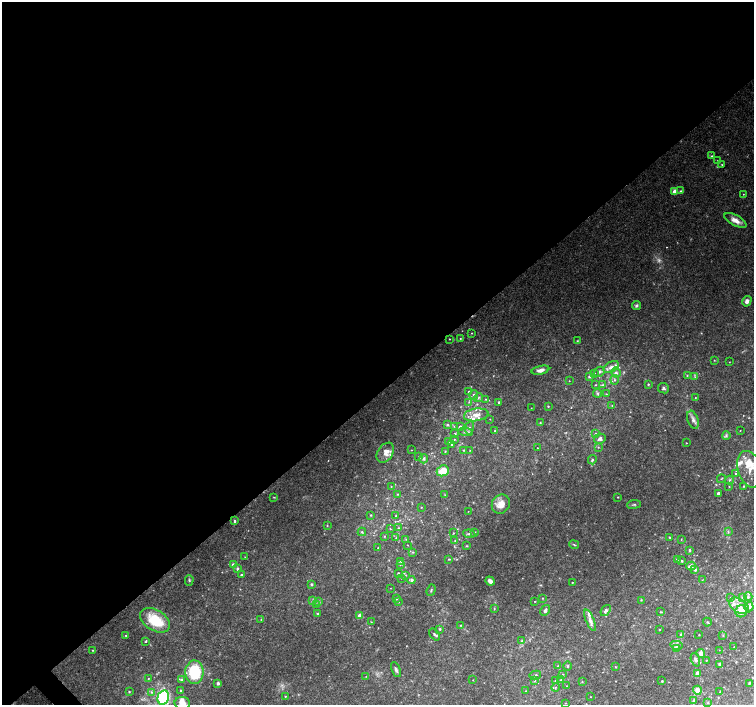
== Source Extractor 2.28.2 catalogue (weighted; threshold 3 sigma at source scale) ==
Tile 2 of 4 x 4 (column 2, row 1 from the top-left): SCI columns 1510-3012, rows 4433-5838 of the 6019 x 5987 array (HDU 1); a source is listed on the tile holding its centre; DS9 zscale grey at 2 x 2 block average (1 PNG px = mean of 2 x 2 image px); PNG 756 x 707 px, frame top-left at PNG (2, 2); each listed source drawn as its Kron ellipse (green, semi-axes under 4 px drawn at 4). Shown black and unused: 56% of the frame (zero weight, under 3 of 4 exposures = <1% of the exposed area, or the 3 px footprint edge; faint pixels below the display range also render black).
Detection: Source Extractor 2.28.2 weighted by HDU 2 'WHT'; one run over the whole footprint, this tile lists its part. Background 0.0958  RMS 0.0056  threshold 0.0253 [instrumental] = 3 sigma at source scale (4.5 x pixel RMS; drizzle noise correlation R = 1.50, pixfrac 1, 0.0396/0.0396 arcsec/px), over >= 5 px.
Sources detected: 240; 3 too faint to see at this stretch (2 x 2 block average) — neither listed nor drawn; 2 coinciding with a brighter row at this scale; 25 inside a brighter listed object's ellipse — not listed separately; the other 210 listed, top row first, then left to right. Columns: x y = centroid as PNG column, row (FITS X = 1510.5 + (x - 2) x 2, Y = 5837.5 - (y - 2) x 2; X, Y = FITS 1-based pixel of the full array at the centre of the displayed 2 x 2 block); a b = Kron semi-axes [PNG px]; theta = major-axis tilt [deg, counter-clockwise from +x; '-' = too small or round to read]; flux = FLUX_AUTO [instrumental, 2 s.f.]
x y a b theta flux
712 156 3 3 - 1.4
718 160 3 2 - 0.88
722 165 2 2 - 0.8
675 191 3 3 - 19
681 191 3 3 - 1.4
743 194 2 2 - 0.71
735 220 12 5 -28 10
747 301 5 4 - 5.6
636 306 4 4 - 2.9
472 333 2 2 - 0.72
460 338 2 2 - 0.84
449 339 2 2 - 0.65
577 341 3 2 - 0.79
714 360 3 2 - 0.77
729 362 2 2 - 0.54
611 367 8 5 28 7.5
540 370 9 4 14 6.5
599 372 5 4 - 2.8
594 373 2 2 - 0.57
616 373 5 4 - 3.9
687 375 3 2 - 0.75
590 376 4 3 - 1.6
695 377 3 2 - 0.82
615 380 4 3 - 1.9
569 381 2 2 - 0.53
648 384 2 2 - 1.5
595 385 3 2 - 0.8
603 385 4 3 - 1.8
663 388 6 5 - 2.9
469 391 3 3 - 1.2
597 393 4 3 - 2.1
606 394 2 2 - 0.73
474 395 4 4 - 2.9
478 398 4 3 - 1.9
695 398 2 2 - 0.59
486 399 3 3 - 1.3
469 402 4 3 - 1.5
499 402 3 2 - 1.5
612 405 3 3 - 1.4
548 406 3 2 - 1.2
531 408 2 2 - 0.42
476 415 12 6 9 11
490 419 2 2 - 0.55
693 420 9 5 -70 5.3
540 423 3 2 - 1.1
447 424 3 3 - 2
454 426 2 2 - 0.72
460 426 3 2 - 2.6
469 428 7 3 81 2.7
740 430 2 2 - 0.53
495 431 2 2 - 1.7
466 432 7 3 -8 2.5
455 433 3 3 - 1.3
595 433 3 2 - 0.73
726 436 4 4 - 2.3
454 439 2 2 - 0.62
600 439 6 5 - 4.6
448 441 3 2 - 1
686 443 2 2 - 0.66
452 444 2 2 - 1.1
598 447 3 2 - 0.89
537 448 2 2 - 0.48
411 450 2 2 - 0.45
464 450 2 2 - 1.2
470 450 3 2 - 0.79
445 451 2 2 - 0.81
385 453 11 7 55 9.5
419 456 2 2 - 0.62
424 459 4 4 - 2.1
592 460 4 3 - 1.8
750 469 19 12 -72 22
443 471 6 5 - 21
735 473 3 3 - 1.2
721 479 4 2 - 1.2
729 480 4 3 - 1.8
391 486 2 2 - 0.62
729 486 2 2 - 0.6
744 486 2 2 - 1.1
718 493 3 2 - 2.6
398 494 2 2 - 0.82
445 495 2 2 - 0.59
274 497 3 2 - 0.96
618 497 2 2 - 0.82
501 504 10 8 57 13
634 504 7 3 7 1.9
421 507 2 2 - 0.72
468 511 2 2 - 0.42
371 515 3 2 - 1
396 515 3 2 - 1.1
235 521 3 3 - 1.6
327 526 2 2 - 0.7
398 528 3 3 - 1.3
390 529 3 2 - 0.78
362 532 4 3 - 1.5
475 532 2 2 - 0.65
728 532 3 2 - 1.3
453 533 2 2 - 0.95
469 534 6 2 -7 2.1
384 536 3 3 - 1
670 537 2 2 - 0.92
396 538 3 2 - 1.1
406 539 3 2 - 0.79
681 539 2 2 - 0.68
455 540 2 2 - 0.73
408 545 3 2 - 0.5
574 545 5 3 - 1.7
467 546 3 2 - 0.92
378 548 2 2 - 0.56
689 550 4 3 - 1.6
413 552 3 2 - 1
245 557 3 2 - 0.7
449 559 3 2 - 1.1
677 559 3 2 - 1
401 561 4 3 - 2.8
682 561 2 2 - 1.5
233 564 4 3 - 2.8
400 564 4 3 - 1.6
691 566 5 3 - 10
237 569 3 3 - 2
695 570 4 3 - 2.4
398 573 2 2 - 1.3
241 575 3 2 - 1.9
406 575 3 2 - 0.88
401 578 2 2 - 0.62
189 580 5 3 - 1.8
411 580 4 4 - 2.9
702 580 3 2 - 0.55
490 581 5 3 - 5.9
572 582 2 2 - 0.85
311 584 3 3 - 1.7
390 588 2 2 - 0.42
431 590 6 3 72 1.6
743 597 4 3 - 1.7
748 597 4 4 - 2
396 598 3 3 - 1.7
543 598 2 2 - 0.97
731 598 2 2 - 0.87
641 600 3 2 - 0.73
312 601 3 2 - 1.1
535 601 2 2 - 0.6
319 602 4 3 - 1.5
398 602 2 2 - 0.88
317 604 3 3 - 1.3
739 606 11 6 -31 12
749 607 5 4 - 4.1
494 609 3 2 - 0.94
545 610 6 3 59 4
606 610 6 4 52 4.7
741 611 6 5 - 15
661 612 3 2 - 1.2
318 614 3 2 - 2.3
360 616 3 3 - 17
261 619 3 2 - 0.53
155 620 16 10 -32 51
590 620 11 4 -67 6.2
371 622 3 2 - 0.74
707 622 4 3 - 1.3
461 625 2 2 - 0.92
440 629 3 3 - 1.6
660 629 2 2 - 0.65
435 635 7 3 -50 2.2
681 635 3 2 - 2.7
699 635 2 2 - 0.66
126 636 3 2 - 0.87
723 636 3 2 - 0.67
146 641 3 2 - 1.1
522 641 3 2 - 0.84
676 645 6 3 -13 3.1
734 647 2 2 - 0.58
677 649 4 3 - 2.1
93 650 3 2 - 1
719 650 2 2 - 0.34
701 653 4 3 - 8.2
695 660 7 3 -70 3.5
706 660 2 2 - 0.87
720 664 4 3 - 1.8
558 666 3 2 - 1.1
568 666 4 2 - 1.1
615 667 3 2 - 0.75
396 670 8 3 -67 3.1
194 672 11 9 -90 73
698 673 3 2 - 13
562 674 3 2 - 0.64
535 675 6 2 13 1.6
366 676 2 2 - 0.5
148 679 2 2 - 0.7
182 679 3 2 - 1.5
473 680 2 2 - 0.54
561 680 3 3 - 1.7
534 681 3 2 - 0.84
556 681 3 3 - 1.6
662 681 2 2 - 1
582 682 2 2 - 0.71
218 683 3 2 - 3.7
749 683 3 3 - 1.1
566 686 2 2 - 0.41
556 687 4 2 - 1.3
181 690 3 2 - 1.1
697 690 5 4 - 8.9
526 691 2 2 - 0.71
129 692 3 2 - 1.1
152 692 4 3 - 1.9
720 692 2 2 - 0.84
285 696 3 2 - 0.99
163 697 7 5 75 100
591 697 2 2 - 0.45
694 700 3 3 - 1.4
182 703 8 6 -9 11
565 703 2 2 - 0.52
708 703 3 2 - 0.88
Isophote crosses this tile's border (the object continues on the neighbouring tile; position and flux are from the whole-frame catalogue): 2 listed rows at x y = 163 697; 182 703
Diffuse or blended objects may show on this block-average render without a row.